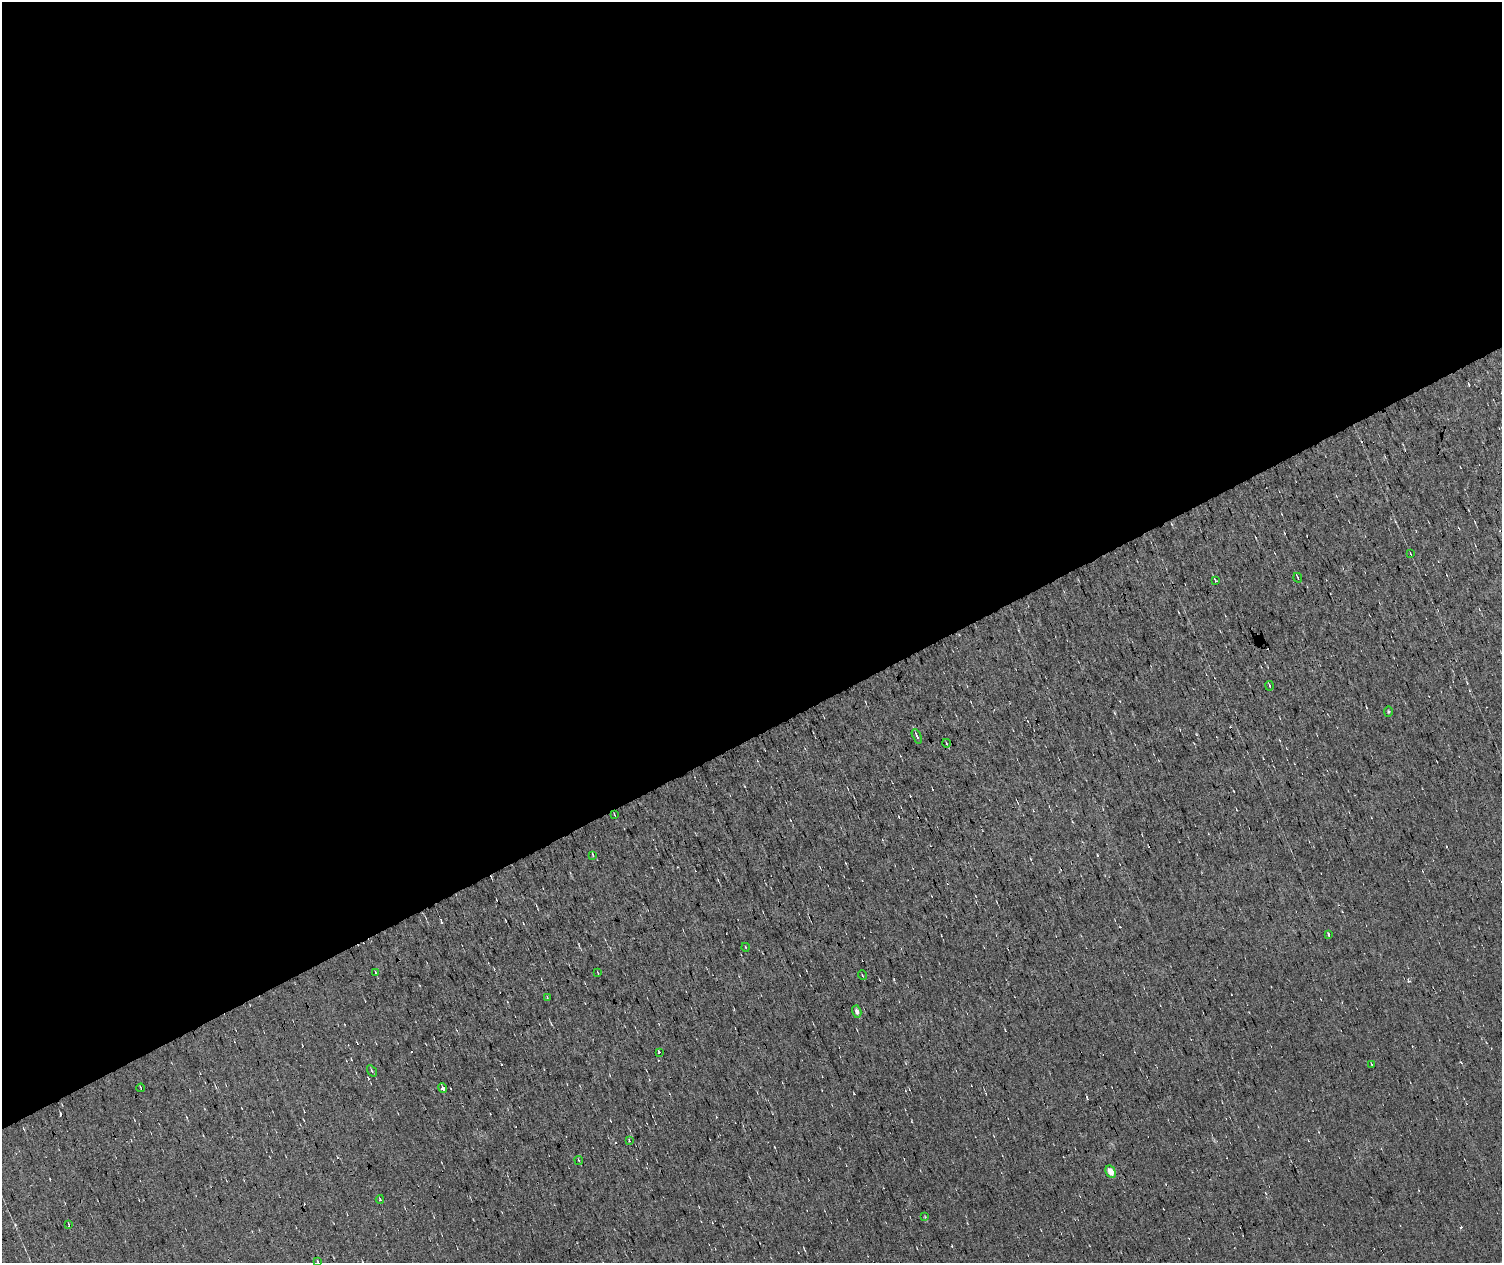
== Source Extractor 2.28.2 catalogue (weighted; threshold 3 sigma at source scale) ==
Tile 2 of 3 x 3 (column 2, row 1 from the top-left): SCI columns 1619-3118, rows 2524-3784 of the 4706 x 3784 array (HDU 1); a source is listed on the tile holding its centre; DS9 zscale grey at full resolution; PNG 1504 x 1265 px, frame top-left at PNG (2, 2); each listed source drawn as its Kron ellipse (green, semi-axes under 4 px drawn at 4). Shown black and unused: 58% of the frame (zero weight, under 7 of 13 exposures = <1% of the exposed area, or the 3 px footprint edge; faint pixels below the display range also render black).
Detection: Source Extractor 2.28.2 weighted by HDU 2 'WHT'; one run over the whole footprint, this tile lists its part. Background 0.00971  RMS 0.0059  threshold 0.0243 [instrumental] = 3 sigma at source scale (4.09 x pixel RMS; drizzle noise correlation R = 1.36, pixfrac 0.8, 0.0396/0.0396 arcsec/px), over >= 5 px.
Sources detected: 52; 24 cosmic-ray / hot-pixel residue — neither listed nor drawn; the other 28 listed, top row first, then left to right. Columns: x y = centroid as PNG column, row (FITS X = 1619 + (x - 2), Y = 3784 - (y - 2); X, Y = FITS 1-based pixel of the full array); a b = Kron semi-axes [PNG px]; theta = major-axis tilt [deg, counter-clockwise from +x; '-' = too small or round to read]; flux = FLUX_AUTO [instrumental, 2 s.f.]
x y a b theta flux
1411 554 4 2 - 0.4
1298 578 5 2 - 0.54
1215 580 3 2 - 0.72
1270 686 5 2 - 0.76
1388 712 5 3 - 0.54
917 736 8 3 -67 1.6
946 743 4 3 - 0.42
614 814 3 2 - 0.38
593 855 4 2 - 0.67
1329 935 4 2 - 0.65
745 947 4 3 - 0.42
375 972 3 2 - 0.39
598 973 3 2 - 0.38
862 975 5 3 - 0.43
547 997 2 2 - 0.38
857 1012 6 4 -75 1.9
659 1052 3 3 - 9.1
1372 1065 4 2 - 0.6
372 1071 6 3 -55 0.7
141 1088 4 2 - 0.37
443 1088 5 3 - 9
629 1141 3 2 - 1
579 1160 4 3 - 0.46
1111 1172 6 4 -61 5.4
380 1199 4 3 - 0.57
925 1217 4 3 - 0.49
68 1224 4 2 - 0.36
317 1261 4 2 - 0.38
Unlisted compact peaks at least as high as the median listed source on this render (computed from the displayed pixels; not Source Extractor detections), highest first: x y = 15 1225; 1097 855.